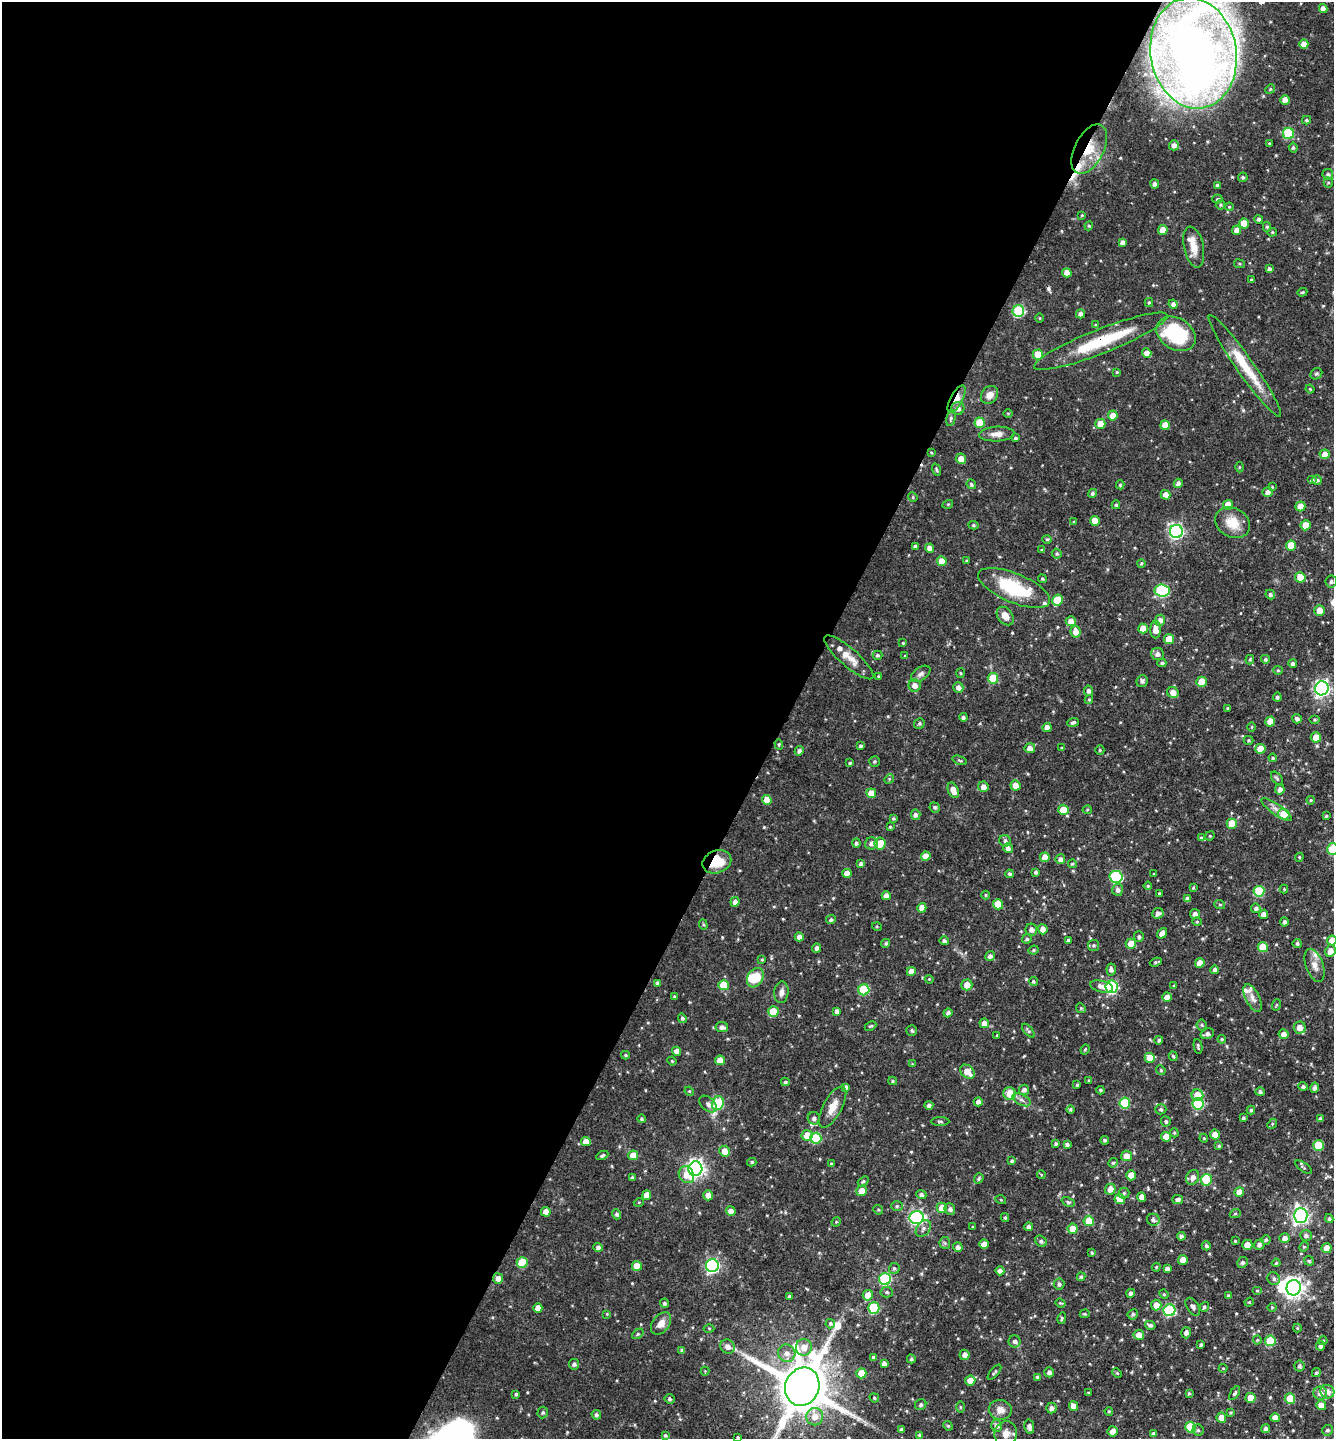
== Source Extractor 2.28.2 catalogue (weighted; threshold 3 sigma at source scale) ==
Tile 5 of 4 x 4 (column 1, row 2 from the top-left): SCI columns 145-1476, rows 2874-4310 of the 5758 x 5749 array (HDU 1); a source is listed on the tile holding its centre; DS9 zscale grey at full resolution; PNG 1336 x 1441 px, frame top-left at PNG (2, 2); each listed source drawn as its Kron ellipse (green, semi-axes under 4 px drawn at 4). Shown black and unused: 59% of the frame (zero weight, under 3 of 4 exposures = <1% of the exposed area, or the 3 px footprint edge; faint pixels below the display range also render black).
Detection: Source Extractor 2.28.2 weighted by HDU 2 'WHT'; one run over the whole footprint, this tile lists its part. Background 0.0909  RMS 0.0041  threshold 0.0183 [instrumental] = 3 sigma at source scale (4.5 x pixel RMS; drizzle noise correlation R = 1.50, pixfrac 1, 0.05/0.05 arcsec/px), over >= 5 px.
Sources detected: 546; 3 inside a brighter object's white glare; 1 cosmic-ray / hot-pixel residue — neither listed nor drawn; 12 inside a brighter listed object's ellipse — not listed separately; of the other 530, all 500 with FLUX_AUTO >= 0.367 (the completeness limit of this list) listed and drawn (30 fainter detections not listed), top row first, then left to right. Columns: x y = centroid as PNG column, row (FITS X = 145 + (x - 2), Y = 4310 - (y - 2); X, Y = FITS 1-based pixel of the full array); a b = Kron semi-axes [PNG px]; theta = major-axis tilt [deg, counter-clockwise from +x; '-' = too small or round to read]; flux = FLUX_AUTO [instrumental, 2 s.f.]
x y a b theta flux
1323 8 4 4 - 2.3
1304 44 4 4 - 4
1194 53 55 43 -80 380
1270 89 5 4 - 0.52
1285 100 4 4 - 4
1307 120 4 3 - 0.62
1288 134 5 5 - 27
1269 143 3 3 - 0.41
1174 145 5 5 - 2
1293 148 5 4 - 0.76
1089 149 27 14 63 13
1328 174 5 5 - 0.87
1243 177 5 4 - 0.73
1328 183 5 4 - 0.51
1155 184 4 4 - 1.5
1217 185 4 4 - 0.76
1217 199 5 3 - 0.57
1220 205 5 5 - 0.63
1229 207 4 3 - 0.44
1082 215 4 4 - 0.43
1259 219 4 4 - 0.84
1244 223 5 5 - 7
1089 226 4 4 - 0.48
1267 227 5 4 - 0.58
1163 230 5 5 - 4.8
1237 230 4 4 - 2.9
1272 232 5 4 - 0.54
1122 242 4 4 - 1.5
1194 247 21 9 -78 5.8
1239 264 5 3 - 0.49
1269 269 4 3 - 1.1
1067 273 5 4 - 3.5
1251 280 3 3 - 0.49
1302 292 5 4 - 0.5
1149 302 4 4 - 0.51
1173 304 4 4 - 1.6
1018 311 6 5 - 36
1080 314 4 4 - 1.9
1040 318 5 3 - 0.37
1095 325 4 3 - 0.4
1176 334 21 15 -32 29
1101 341 71 12 21 24
1147 353 5 4 - 3.8
1038 355 5 5 - 11
1245 366 62 8 -55 15
1117 372 4 3 - 0.41
1316 374 6 5 - 0.73
1310 389 4 4 - 0.5
989 395 9 8 - 2.6
957 399 15 6 62 5.6
958 408 6 6 - 2.4
1008 413 5 3 - 0.39
1113 415 5 5 - 3.5
951 418 8 4 78 0.88
980 423 5 5 - 10
1100 424 5 5 - 6.8
1165 425 5 5 - 4.6
997 434 17 7 3 3
1015 438 4 3 - 0.61
931 452 4 3 - 0.46
1325 454 5 5 - 3.7
961 459 5 5 - 3.1
1239 467 5 3 - 0.39
936 470 6 3 -72 0.54
1312 480 5 4 - 0.88
1317 480 5 4 - 1
1178 483 5 4 - 1.7
971 484 5 4 - 0.77
1120 485 4 4 - 0.67
1272 487 4 3 - 0.39
1268 492 5 5 - 1.9
1092 493 5 4 - 0.88
1166 495 5 5 - 3.6
913 497 5 4 - 0.54
948 504 5 3 - 0.4
1116 505 4 4 - 0.73
1228 505 5 5 - 4.9
1300 506 5 5 - 6.3
1095 521 5 4 - 5
1074 522 4 3 - 0.46
1232 523 18 14 -30 7.9
973 525 5 4 - 0.65
1305 525 5 5 - 7.1
1176 532 6 6 - 84
1047 539 4 4 - 0.49
915 546 4 3 - 1.3
1291 546 5 5 - 7.8
929 548 4 4 - 2.3
1042 550 4 3 - 0.46
1057 554 5 4 - 0.68
942 561 5 4 - 5.9
966 561 4 3 - 0.44
1141 563 4 4 - 0.54
1300 577 5 5 - 6.7
1042 579 4 4 - 0.57
1331 582 6 5 - 1.1
1014 588 38 14 -22 26
1162 591 7 6 - 45
1270 595 5 4 - 0.83
1057 600 5 5 - 11
1319 611 5 5 - 4.6
1005 616 10 7 -53 3.5
1160 620 5 5 - 2.4
1071 621 5 5 - 3.2
1143 629 5 5 - 5.2
1156 630 8 5 -90 3.6
1076 632 6 5 - 3.8
1169 639 5 5 - 8.2
903 643 4 4 - 0.49
1157 654 6 6 - 1.7
878 655 5 4 - 0.85
905 656 4 4 - 0.39
849 657 31 9 -41 5.7
1265 659 4 4 - 0.83
1250 660 5 3 - 0.56
1162 663 4 4 - 0.82
1293 663 4 4 - 0.97
1278 670 5 4 - 0.46
960 673 5 3 - 0.39
921 674 11 6 35 1.5
878 676 4 3 - 0.47
993 678 5 5 - 15
1142 681 6 5 - 1.1
1202 682 5 5 - 9.1
915 686 6 6 - 2.6
958 688 5 5 - 2.1
1322 688 7 6 - 120
1089 691 5 4 - 1.5
1173 692 6 5 - 3.8
1277 697 4 4 - 0.98
1089 700 4 4 - 0.52
1228 708 3 3 - 0.44
963 717 4 4 - 1.1
1297 719 5 4 - 1.3
1315 720 5 4 - 0.56
1073 722 6 3 21 0.91
1270 722 5 4 - 4.5
919 724 5 5 - 0.79
1252 727 5 3 - 0.4
1047 728 4 4 - 3.4
1316 737 5 5 - 4.7
1249 740 5 4 - 0.52
779 744 5 4 - 0.57
861 746 4 4 - 0.85
1030 748 5 5 - 2.4
1062 748 3 3 - 0.58
1260 749 5 5 - 5.7
1100 750 5 4 - 0.51
799 751 4 4 - 1.4
1273 758 4 4 - 0.52
960 760 7 4 -19 0.68
875 761 5 5 - 0.64
850 763 3 3 - 0.5
1277 778 8 4 -52 0.77
889 779 5 4 - 0.5
1015 785 5 5 - 4
983 787 5 5 - 2.6
1280 789 5 4 - 2
953 790 8 5 -67 3.3
871 793 5 5 - 6.5
767 800 5 4 - 5.3
1311 800 4 4 - 0.43
935 807 5 5 - 0.86
1276 809 18 5 -35 2.5
1063 810 5 5 - 8
1087 810 4 4 - 0.45
1284 814 6 5 - 6.8
916 815 5 5 - 1.3
1326 816 3 3 - 0.41
893 818 3 3 - 0.54
1232 824 5 5 - 9.2
890 827 3 3 - 0.51
1210 836 5 4 - 0.49
1201 838 4 3 - 0.71
1005 841 6 5 - 1.1
856 843 4 4 - 0.86
871 843 6 6 - 2
880 843 6 5 - 6.5
1008 848 5 4 - 1.5
1333 849 6 5 - 19
926 856 4 4 - 4
1045 857 5 5 - 4.5
1299 857 4 4 - 0.47
1060 859 5 5 - 1.7
717 862 15 11 22 9.4
861 864 4 4 - 1.3
1072 864 4 4 - 0.51
1036 872 4 4 - 0.87
847 873 4 4 - 3.4
1009 874 4 4 - 0.84
1154 874 3 2 - 0.39
1116 877 6 6 - 41
1148 886 4 4 - 0.55
1193 888 4 3 - 0.45
1284 889 4 4 - 0.39
1118 890 6 5 - 1.5
1259 891 5 5 - 22
1159 893 3 2 - 0.45
986 895 4 4 - 0.47
886 896 4 4 - 2.5
1187 899 4 4 - 1.7
735 902 5 4 - 1.8
998 904 5 5 - 9.4
1220 905 5 3 - 0.47
922 908 5 4 - 3.3
1256 908 5 4 - 1.1
1158 913 6 5 - 1.4
1195 914 5 5 - 1.9
1263 914 4 4 - 2.4
831 920 5 4 - 0.92
1197 922 4 4 - 0.46
1284 922 4 4 - 0.98
703 925 5 4 - 0.52
877 927 5 3 - 0.38
1043 929 5 5 - 3.2
1031 930 6 5 - 2
1162 933 6 4 51 3.1
799 937 4 4 - 2.4
1139 937 5 5 - 1.1
1027 939 5 4 - 0.78
1068 940 3 3 - 0.78
1332 940 5 5 - 3.4
944 941 5 4 - 1.1
886 943 4 4 - 0.7
1297 943 5 4 - 0.85
1131 944 5 5 - 5.1
1094 945 5 5 - 0.79
1263 947 5 5 - 9.2
817 948 4 4 - 1.5
1034 950 5 3 - 0.55
1331 951 6 5 - 3
990 956 5 4 - 1.5
762 960 3 3 - 0.39
1156 962 6 3 19 0.6
1200 963 5 4 - 4.6
1315 965 17 8 -70 3.4
1111 970 6 4 -85 1.4
1215 970 4 4 - 1.3
911 971 4 4 - 3.6
755 978 10 7 59 9.3
929 979 4 3 - 0.39
1033 981 4 4 - 0.69
658 983 4 3 - 1.1
723 985 5 5 - 9.5
967 985 5 5 - 4.2
1102 986 12 5 -13 2.2
1174 986 4 4 - 0.66
1112 987 6 6 - 45
864 990 5 5 - 22
781 992 11 7 84 2
674 996 4 3 - 0.47
1167 997 4 4 - 3.1
1253 998 15 7 -64 2.5
1276 1005 6 3 71 0.4
1081 1008 5 4 - 0.53
837 1011 4 4 - 1.4
773 1012 5 5 - 10
948 1013 5 4 - 1.1
682 1018 5 4 - 0.89
984 1023 5 5 - 3.5
1202 1025 5 5 - 0.66
870 1026 6 4 24 0.54
722 1027 6 5 - 1.5
1300 1028 6 6 - 3.6
912 1030 5 5 - 0.77
1028 1031 8 4 -49 0.82
1207 1034 7 5 20 1.5
1284 1034 5 5 - 2.6
997 1035 3 3 - 0.37
1222 1039 4 4 - 0.54
1159 1040 4 4 - 0.78
1198 1046 7 3 -81 0.69
1085 1049 5 3 - 0.47
677 1051 4 4 - 2.6
625 1055 4 3 - 0.63
1173 1056 5 3 - 0.56
1150 1058 5 5 - 5.5
720 1060 5 5 - 4.8
672 1061 4 4 - 0.41
912 1064 4 4 - 0.37
1161 1070 5 4 - 0.53
967 1072 8 6 -42 5.1
1089 1080 4 3 - 0.58
893 1081 4 3 - 0.61
785 1082 4 3 - 0.6
1077 1085 3 3 - 0.58
1303 1086 5 4 - 0.94
846 1087 4 3 - 1.2
1314 1088 5 4 - 1.3
1024 1090 5 5 - 1.4
1100 1090 4 4 - 0.65
689 1091 5 4 - 0.39
1260 1092 4 4 - 0.99
1010 1094 6 6 - 6.3
1197 1095 6 5 - 7.4
1022 1100 10 5 -27 1.4
978 1102 4 4 - 1.9
718 1103 7 5 69 27
1125 1103 5 5 - 21
708 1104 10 6 -43 1.6
1198 1104 6 5 - 30
929 1105 4 4 - 1.3
833 1107 23 9 61 5
1070 1109 4 4 - 0.72
1161 1109 5 5 - 0.94
1251 1110 4 4 - 0.83
814 1118 6 6 - 1.2
1243 1118 3 3 - 0.69
642 1119 4 4 - 0.7
1320 1119 4 4 - 1.2
940 1121 9 3 0 0.67
1166 1121 5 5 - 0.91
1272 1124 5 4 - 0.57
1174 1133 4 3 - 0.49
807 1135 5 5 - 6
1215 1135 5 5 - 3.6
1166 1137 5 5 - 5.7
816 1138 5 5 - 20
1204 1138 4 4 - 0.43
1105 1140 4 4 - 0.78
586 1141 5 4 - 3.8
1056 1144 4 3 - 0.64
1067 1144 4 4 - 1.1
1318 1145 5 5 - 13
1219 1146 4 4 - 0.53
725 1151 5 5 - 4
602 1155 6 3 26 0.75
633 1155 5 5 - 4.7
1127 1156 5 5 - 3.7
1012 1161 4 4 - 0.75
752 1162 4 4 - 0.64
1113 1163 5 4 - 0.55
831 1164 4 3 - 0.54
1304 1167 10 2 -36 0.48
695 1169 7 7 - 170
686 1175 9 7 -56 4.6
1041 1175 4 4 - 0.39
1131 1175 5 5 - 6.1
632 1177 4 3 - 0.75
1193 1177 8 6 60 2.4
979 1178 5 4 - 0.71
1206 1180 6 5 - 8.4
863 1181 6 4 39 0.59
1110 1189 5 5 - 2.8
862 1191 5 5 - 4.1
1239 1192 5 5 - 4.5
1124 1193 5 5 - 0.75
647 1195 5 4 - 3.6
708 1195 5 4 - 2.7
921 1195 5 4 - 1.1
1142 1197 5 4 - 2.9
1120 1199 5 5 - 5.1
1001 1200 5 3 - 0.37
1178 1200 5 4 - 1.5
639 1202 5 3 - 0.38
1068 1202 7 4 -25 0.63
897 1206 6 5 - 0.74
942 1208 5 5 - 5.2
950 1209 6 5 - 1.3
878 1210 5 4 - 0.53
731 1211 5 4 - 2.4
546 1212 4 4 - 3.2
617 1214 5 4 - 1.1
1235 1214 5 3 - 0.48
1301 1215 7 7 - 130
917 1217 7 6 - 84
1005 1218 4 3 - 0.64
1329 1219 4 4 - 0.76
1153 1220 6 6 - 1.2
1089 1221 5 5 - 7.9
836 1222 5 4 - 0.43
973 1227 3 3 - 0.43
1028 1227 4 4 - 1.3
923 1229 9 6 52 1.5
1073 1229 5 5 - 5.8
1306 1235 6 5 - 1.3
1181 1236 4 4 - 1.3
1284 1238 5 5 - 2.2
1266 1240 5 4 - 0.67
1041 1241 6 5 - 1.1
1235 1241 3 3 - 0.42
945 1243 6 5 - 0.75
984 1244 5 4 - 3.8
1247 1245 5 5 - 4
1259 1245 5 5 - 1.3
1206 1246 5 4 - 0.69
598 1247 4 4 - 1.3
958 1247 5 4 - 1.4
1304 1247 5 4 - 0.49
1326 1248 5 5 - 5.7
1092 1253 3 3 - 0.58
1183 1260 5 5 - 4.3
1309 1261 5 4 - 0.53
1243 1262 5 5 - 0.97
522 1263 5 5 - 16
1276 1263 4 4 - 0.57
637 1266 5 5 - 5.3
712 1266 6 6 - 84
1156 1267 4 3 - 0.43
894 1268 5 5 - 0.79
1167 1269 4 4 - 2.1
1000 1271 4 4 - 1.6
1081 1277 4 4 - 0.74
498 1278 5 5 - 2.6
885 1279 6 6 - 41
1274 1279 7 6 - 1.2
1059 1284 5 5 - 1.2
1294 1288 8 7 - 230
1257 1291 5 3 - 0.4
887 1292 6 5 - 0.82
1131 1293 4 4 - 1.4
1164 1294 5 4 - 0.47
868 1295 5 5 - 5
789 1296 3 3 - 0.64
1228 1296 3 3 - 0.79
1249 1302 5 4 - 0.51
664 1303 4 4 - 0.85
1060 1303 5 3 - 0.45
1156 1305 5 5 - 3.5
1193 1307 10 5 -58 1.5
1204 1307 5 4 - 0.72
1272 1307 4 4 - 0.47
538 1308 5 4 - 3.3
874 1308 5 5 - 23
1169 1310 6 6 - 39
607 1314 4 4 - 0.4
1085 1314 5 4 - 0.5
1133 1314 5 5 - 0.82
1062 1318 6 4 76 0.62
661 1323 12 8 52 3.7
830 1324 5 4 - 0.84
1150 1325 5 4 - 1
709 1328 5 3 - 0.45
1297 1328 4 4 - 0.37
1186 1333 6 5 - 1.5
638 1334 6 4 37 0.62
1139 1335 5 5 - 3.1
1257 1340 4 4 - 0.48
1015 1341 6 6 - 1.3
1270 1341 5 5 - 15
1323 1341 4 4 - 0.44
1201 1345 4 3 - 0.75
1320 1346 5 4 - 1.4
727 1347 7 7 - 2.5
804 1347 8 8 - 3.6
682 1350 4 3 - 1.1
787 1353 9 8 - 2.4
965 1355 5 5 - 2.1
874 1357 4 3 - 0.89
911 1359 4 4 - 0.75
884 1363 4 4 - 1.6
574 1364 5 5 - 1.1
1299 1366 5 5 - 0.89
1223 1368 4 4 - 0.39
705 1371 4 4 - 0.39
994 1372 9 3 49 0.66
1049 1372 5 5 - 1.7
861 1373 5 5 - 7.3
1117 1373 5 3 - 0.47
1316 1373 5 4 - 0.82
1037 1377 4 3 - 0.73
970 1381 5 5 - 4.3
802 1387 19 17 68 2700
1327 1392 7 6 - 2.3
1088 1393 4 3 - 0.44
1189 1393 4 4 - 0.53
1235 1393 8 4 57 0.79
1320 1393 7 6 - 2.4
516 1394 4 3 - 0.66
874 1398 5 4 - 0.53
1250 1398 5 5 - 5.7
1290 1398 5 5 - 8.6
669 1399 5 5 - 0.8
921 1405 6 5 - 0.85
1321 1405 5 5 - 4.1
1074 1406 5 4 - 3.6
960 1407 5 3 - 0.49
1051 1408 5 5 - 1.6
1000 1410 11 10 - 3.3
1109 1411 4 3 - 0.48
543 1413 6 5 - 0.77
1231 1413 4 3 - 0.49
596 1415 5 4 - 0.91
815 1417 9 8 - 4.7
1221 1418 5 5 - 3.4
1275 1418 5 4 - 3.4
948 1426 5 4 - 0.5
997 1426 6 5 - 1.5
1029 1426 7 5 -79 1.7
1190 1427 5 5 - 16
1266 1429 4 4 - 1.4
902 1430 4 3 - 1.1
1198 1430 5 5 - 0.71
1328 1430 5 5 - 0.91
1113 1431 5 5 - 3.6
1006 1434 12 11 - 3.3
1153 1434 4 3 - 1.3
665 1435 4 3 - 0.73
919 1435 4 3 - 0.56
738 1438 3 3 - 0.67
Overlapping masked pixels (flux is a lower limit): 6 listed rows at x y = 1194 53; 1089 149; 1101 341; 957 399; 717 862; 802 1387
Isophote crosses this tile's border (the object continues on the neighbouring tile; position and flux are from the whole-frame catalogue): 5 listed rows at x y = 1194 53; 1333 849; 1332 940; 802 1387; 738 1438